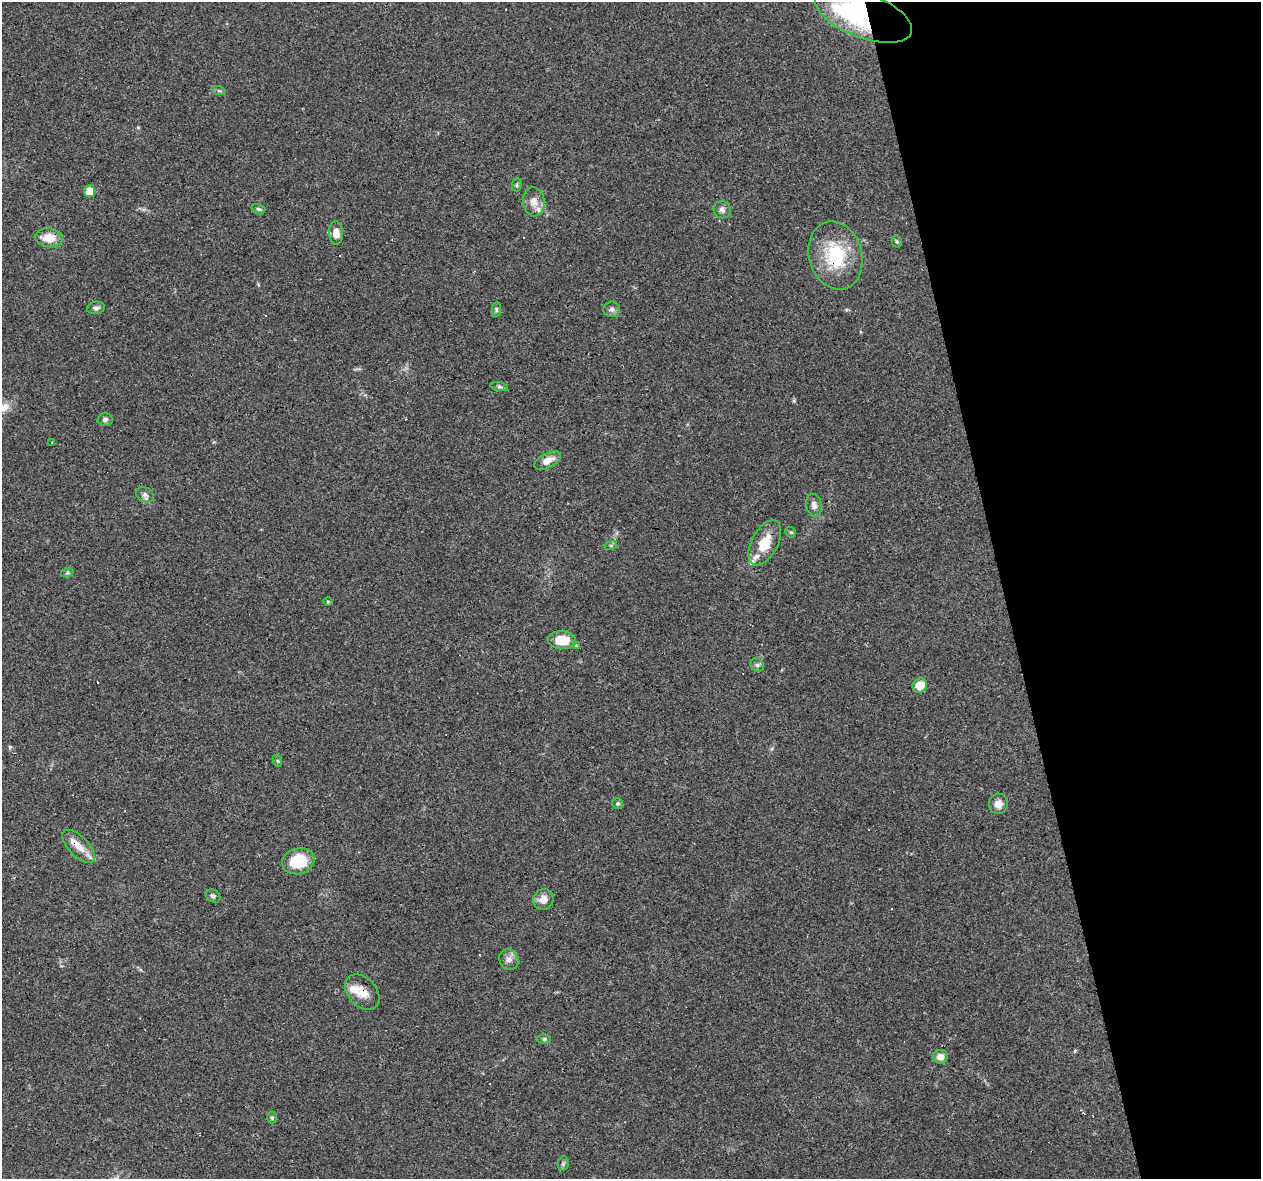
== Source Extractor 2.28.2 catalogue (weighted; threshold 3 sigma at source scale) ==
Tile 12 of 4 x 4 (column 4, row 3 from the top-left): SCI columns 3778-5036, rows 1261-2437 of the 5036 x 4824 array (HDU 1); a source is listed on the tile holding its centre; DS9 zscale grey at full resolution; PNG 1263 x 1181 px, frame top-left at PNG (2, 2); each listed source drawn as its Kron ellipse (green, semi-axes under 4 px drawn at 4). Shown black and unused: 21% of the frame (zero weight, under 3 of 4 exposures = <1% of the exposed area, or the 3 px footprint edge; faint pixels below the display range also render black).
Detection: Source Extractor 2.28.2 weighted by HDU 2 'WHT'; one run over the whole footprint, this tile lists its part. Background 0.102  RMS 0.0062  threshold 0.0279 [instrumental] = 3 sigma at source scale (4.5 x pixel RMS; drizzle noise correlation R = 1.50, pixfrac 1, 0.0396/0.0396 arcsec/px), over >= 5 px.
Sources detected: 58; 1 inside a brighter object's white glare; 10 cosmic-ray / hot-pixel residue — neither listed nor drawn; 5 inside a brighter listed object's ellipse — not listed separately; the other 42 listed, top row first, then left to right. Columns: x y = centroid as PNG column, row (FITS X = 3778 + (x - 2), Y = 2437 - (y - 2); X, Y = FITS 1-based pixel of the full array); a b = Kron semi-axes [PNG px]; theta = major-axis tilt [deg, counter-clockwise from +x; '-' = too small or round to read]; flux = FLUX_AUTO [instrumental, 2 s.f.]
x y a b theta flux
864 15 51 22 -21 130
219 91 6 3 -19 0.85
517 185 7 5 83 1
90 191 6 5 - 11
534 202 14 11 -84 5.9
258 209 7 5 -16 1.1
722 210 9 8 - 2.4
336 233 11 7 -87 6.7
49 238 14 9 -6 10
897 242 6 5 - 1
835 255 34 26 -73 37
96 308 9 6 7 1.9
496 309 7 4 84 1.2
612 309 8 7 - 2.3
499 387 9 4 -9 1.4
105 419 7 6 - 1.7
52 442 3 2 - 0.65
548 461 14 7 26 6.2
145 495 9 7 -30 2
814 505 11 8 -79 3.1
791 532 6 5 - 0.95
765 543 25 13 62 14
611 545 6 4 18 0.98
67 573 6 4 19 1
328 602 5 3 - 0.6
562 640 14 9 -2 13
576 646 4 3 - 1.5
757 665 7 6 - 1.6
920 685 7 7 - 10
278 761 6 4 -71 0.76
618 803 5 5 - 1.2
998 804 10 9 - 4.8
79 846 21 10 -46 8.3
298 861 16 13 16 22
213 896 8 6 -32 1.7
543 899 10 10 - 5.4
509 960 11 9 -54 3.6
362 992 20 14 -47 8.9
544 1039 6 5 - 1.1
940 1057 7 7 - 4.6
272 1118 6 5 - 0.9
563 1164 7 5 78 1.2
Overlapping masked pixels (flux is a lower limit): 4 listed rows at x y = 864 15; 49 238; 835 255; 362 992
Isophote crosses this tile's border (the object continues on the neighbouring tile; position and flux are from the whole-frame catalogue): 1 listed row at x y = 864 15